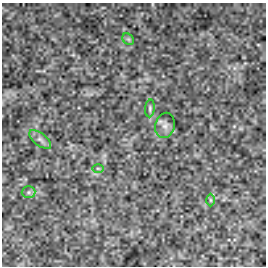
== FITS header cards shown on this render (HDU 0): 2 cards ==
NAXIS1  =                  264
NAXIS2  =                  264

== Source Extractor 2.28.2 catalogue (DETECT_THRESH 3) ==
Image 264 x 264 px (HDU 0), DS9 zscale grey, 1 PNG px = 1 image px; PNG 268 x 268 px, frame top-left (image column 1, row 264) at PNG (2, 3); each listed source drawn as its Kron ellipse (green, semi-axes under 4 px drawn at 4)
Background -5.14e-34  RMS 1.4e-32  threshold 4.11e-32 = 3 sigma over >= 5 px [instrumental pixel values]
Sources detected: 7; all 7 listed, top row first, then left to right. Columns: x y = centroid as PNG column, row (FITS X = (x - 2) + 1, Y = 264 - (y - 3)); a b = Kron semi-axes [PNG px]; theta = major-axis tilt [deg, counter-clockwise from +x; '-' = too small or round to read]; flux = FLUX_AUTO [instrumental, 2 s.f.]
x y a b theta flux
128 39 6 5 - 1.6e-30
150 108 9 4 86 1.9e-30
165 125 13 9 78 5.0e-30
40 140 13 6 -38 3.9e-30
98 168 6 4 -1 1.1e-30
29 192 7 6 - 2.2e-30
210 200 6 4 -89 1.3e-30